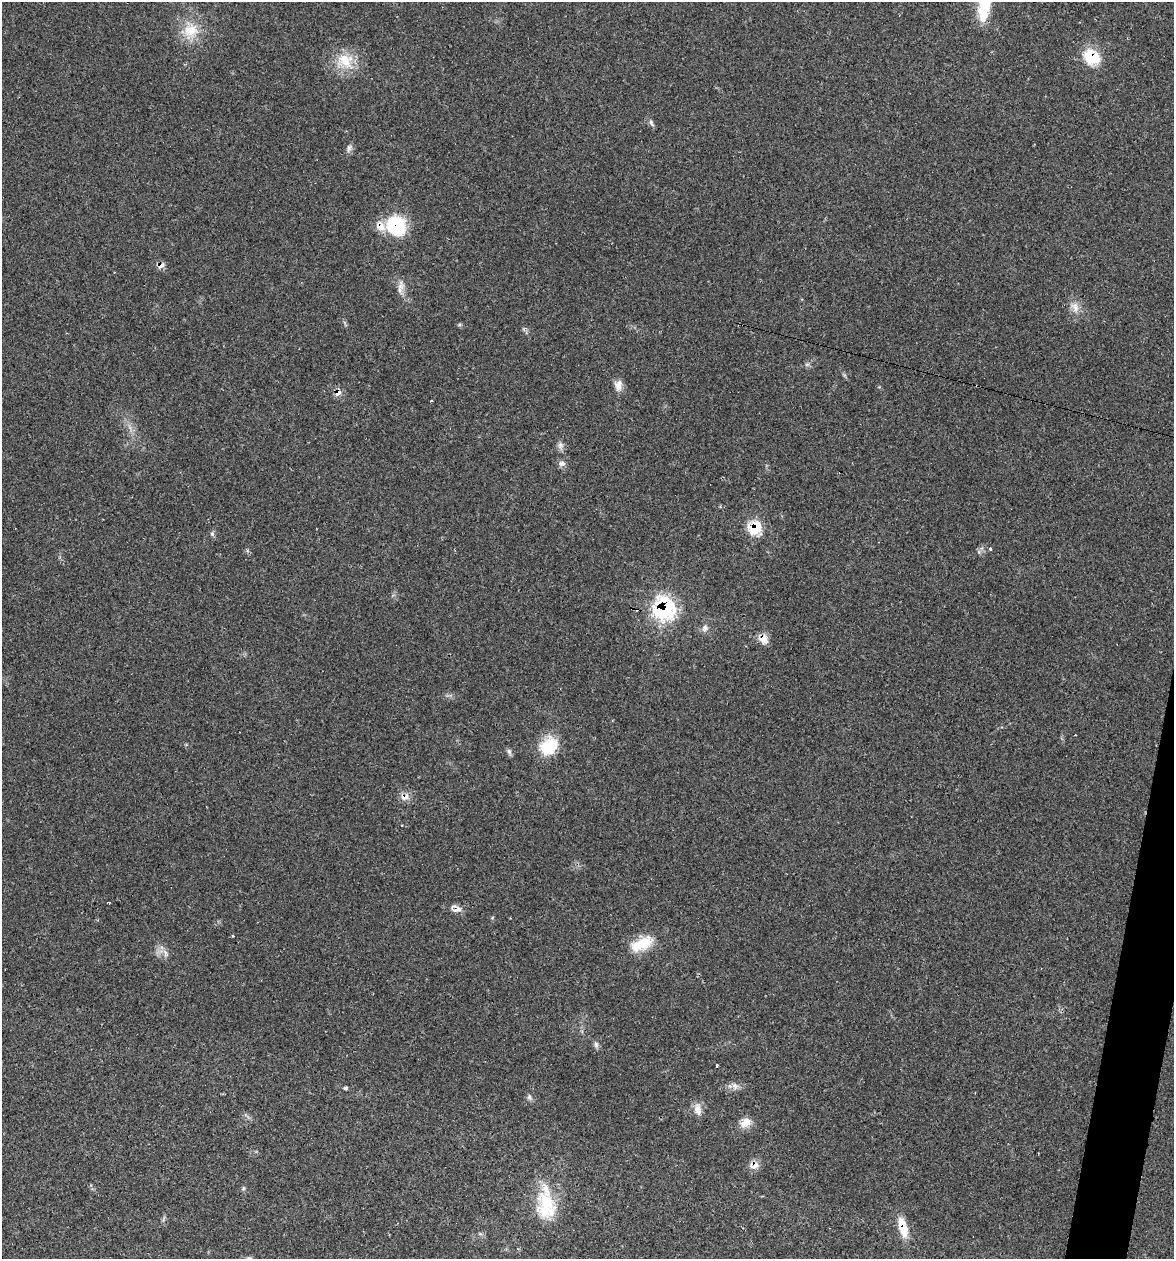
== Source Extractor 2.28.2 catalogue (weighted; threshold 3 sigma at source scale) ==
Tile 6 of 4 x 4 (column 2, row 2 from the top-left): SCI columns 1413-2584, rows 2517-3773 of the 5050 x 5031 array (HDU 1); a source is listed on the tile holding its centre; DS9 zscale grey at full resolution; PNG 1176 x 1261 px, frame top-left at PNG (2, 2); no overlay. Shown black and unused: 2% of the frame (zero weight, under 2 of 3 exposures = <1% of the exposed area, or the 3 px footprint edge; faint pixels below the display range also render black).
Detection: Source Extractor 2.28.2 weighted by HDU 2 'WHT'; one run over the whole footprint, this tile lists its part. Background 0.106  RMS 0.0073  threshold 0.0328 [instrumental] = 3 sigma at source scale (4.5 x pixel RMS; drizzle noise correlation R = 1.50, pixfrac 1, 0.05/0.05 arcsec/px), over >= 5 px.
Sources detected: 46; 4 cosmic-ray / hot-pixel residue — not listed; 2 inside a brighter listed object's ellipse — not listed separately; the other 40 listed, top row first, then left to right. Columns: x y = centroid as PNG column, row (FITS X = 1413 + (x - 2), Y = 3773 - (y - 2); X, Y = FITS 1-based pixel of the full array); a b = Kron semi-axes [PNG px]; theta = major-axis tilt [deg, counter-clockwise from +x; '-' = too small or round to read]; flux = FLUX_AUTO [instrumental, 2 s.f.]
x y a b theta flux
984 8 32 13 81 27
191 30 24 20 24 19
1092 57 20 16 -33 23
345 61 26 21 -23 20
651 123 11 5 -61 2
349 148 12 6 68 2.6
396 225 24 22 -53 38
161 265 9 6 19 4.1
401 285 15 9 -86 5.4
1075 307 16 10 -74 6.6
807 364 7 4 19 1.3
618 385 13 9 80 5.6
337 393 8 6 22 4.8
560 445 9 8 - 2.8
562 464 9 7 3 2.8
755 528 11 10 - 27
212 534 7 5 -74 1.7
990 548 3 3 - 2.5
664 609 12 11 - 120
705 628 10 8 69 3.1
763 639 12 10 -59 7
549 746 23 18 40 26
509 752 9 5 -72 1.9
405 797 12 10 15 5.1
456 909 15 9 -15 4.8
232 936 3 3 - 1.1
642 944 33 15 24 20
165 953 12 5 -73 2.9
596 1044 9 6 -79 2.1
717 1065 3 3 - 2.4
735 1086 10 8 -53 3.5
345 1088 4 4 - 1.7
529 1097 8 6 -63 2
698 1109 16 10 -80 5.9
745 1123 14 11 28 7.9
754 1165 14 9 10 5.5
243 1188 6 5 - 1.2
547 1204 38 23 -70 36
903 1227 23 9 -75 16
480 1234 6 4 -19 1.1
Overlapping masked pixels (flux is a lower limit): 12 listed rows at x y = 984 8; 1092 57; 396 225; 161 265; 337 393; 755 528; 664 609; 763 639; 405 797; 456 909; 754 1165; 903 1227
Isophote crosses this tile's border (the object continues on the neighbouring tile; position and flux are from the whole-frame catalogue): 1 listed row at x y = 984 8